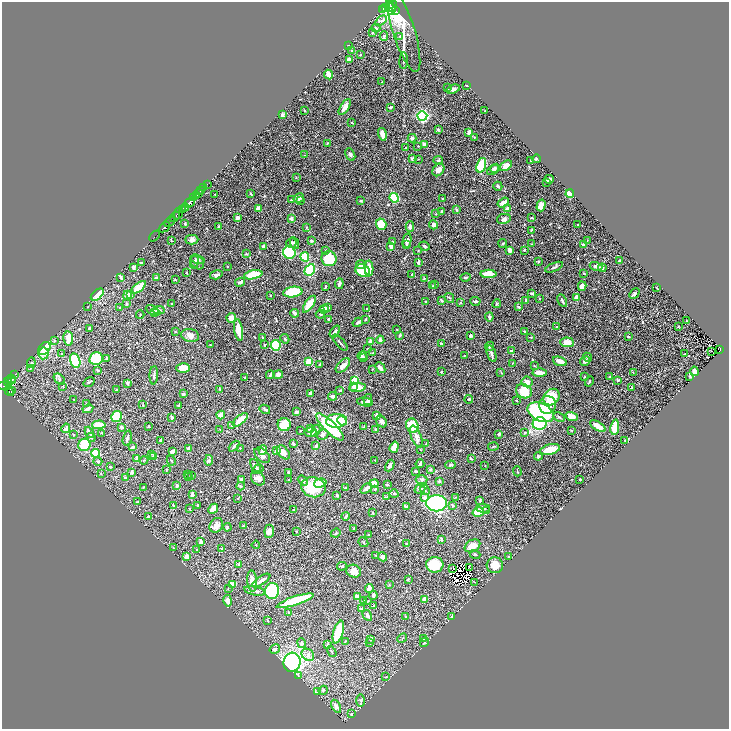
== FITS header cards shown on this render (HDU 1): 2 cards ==
NAXIS1  =                 1453
NAXIS2  =                 1453

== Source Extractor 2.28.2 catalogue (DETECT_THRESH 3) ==
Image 1453 x 1453 px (HDU 1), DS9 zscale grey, zoomed out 1/2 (1 PNG px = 2 x 2 image px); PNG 731 x 731 px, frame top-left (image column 1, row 1453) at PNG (2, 2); each listed source drawn as its Kron ellipse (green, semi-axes under 4 px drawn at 4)
Background 0.474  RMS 0.02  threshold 0.0596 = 3 sigma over >= 5 px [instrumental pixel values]
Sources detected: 641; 29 cannot appear on this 1/2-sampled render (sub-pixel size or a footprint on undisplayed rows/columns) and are neither listed nor drawn; of the other 612, the 500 brightest by FLUX_AUTO listed and drawn (112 fainter detections omitted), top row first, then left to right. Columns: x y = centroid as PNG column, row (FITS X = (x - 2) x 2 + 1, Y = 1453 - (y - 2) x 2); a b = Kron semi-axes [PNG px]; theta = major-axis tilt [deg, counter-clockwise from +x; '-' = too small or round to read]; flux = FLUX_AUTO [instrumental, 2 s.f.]
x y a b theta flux
389 4 4 2 - 470
385 7 4 2 - 240
390 7 6 2 -23 160
392 7 7 3 72 110
382 10 4 2 - 85
395 10 3 1 - 37
381 21 6 3 35 7.2
376 28 4 3 - 5.1
403 30 43 11 -72 120
372 33 4 3 - 4
384 36 4 3 - 4.8
400 36 3 3 - 2.9
348 45 2 2 - 2.9
352 50 3 3 - 2.8
360 55 3 2 - 3.5
349 59 4 3 - 30
404 61 8 2 87 5.3
329 74 5 3 - 48
382 82 2 2 - 1.8
466 85 2 2 - 2.2
448 87 4 3 - 3.4
453 89 7 4 19 15
345 107 9 4 57 24
390 107 4 3 - 5.2
304 111 3 2 - 3
485 111 2 2 - 3.2
282 115 3 2 - 12
422 116 5 4 - 490
352 123 3 3 - 3.4
438 130 4 4 - 5.1
469 132 4 3 - 19
382 134 6 3 -75 31
474 137 3 3 - 3
412 138 4 4 - 8.8
327 143 3 2 - 3.1
424 144 4 3 - 14
418 146 2 2 - 1.9
406 148 3 2 - 5.4
304 155 2 2 - 1.9
350 155 6 4 -63 9.5
413 158 3 2 - 14
419 159 2 2 - 2.5
536 159 4 3 - 5.2
438 160 5 3 - 4.8
531 160 2 2 - 2.5
481 165 7 4 71 140
506 166 6 4 37 27
495 168 5 4 - 7.1
438 170 7 5 51 21
493 170 7 4 32 8.1
296 177 3 2 - 1.8
549 179 5 2 - 15
547 182 3 2 - 3.2
207 184 4 2 - 41
498 186 5 3 - 6.3
204 188 2 2 - 63
201 191 3 2 - 200
198 194 3 1 - 320
215 194 2 2 - 3.1
251 194 3 2 - 6.2
570 194 4 4 - 61
196 195 3 2 - 350
194 198 2 2 - 170
299 198 5 4 - 10
394 198 5 4 - 160
442 198 3 2 - 2
291 200 2 2 - 4
300 200 3 2 - 2.7
361 201 2 2 - 4.4
503 202 6 3 33 27
189 203 6 2 40 1800
541 205 6 4 75 41
185 207 4 3 - 290
259 209 4 3 - 21
507 209 3 3 - 15
182 210 3 1 - 240
456 210 4 2 - 5.5
442 212 4 2 - 5.2
179 213 7 2 70 240
436 214 4 3 - 2.6
175 217 6 2 42 54
237 218 4 3 - 13
291 218 3 2 - 14
532 218 2 2 - 3
504 219 7 5 11 12
169 222 6 1 46 440
185 224 3 3 - 3.6
381 224 6 5 - 72
433 225 4 4 - 13
577 225 2 2 - 3.8
219 226 2 2 - 8.9
164 227 6 3 40 830
306 227 4 3 - 3.1
410 227 5 3 - 9.6
531 230 3 2 - 2.5
155 236 6 1 46 38
171 240 2 1 - 2.3
192 240 6 4 0 14
311 241 3 2 - 7.4
393 241 4 3 - 4.8
407 241 7 4 79 9.7
587 241 3 2 - 1.9
291 243 5 4 - 9.4
294 243 6 3 -64 12
503 243 4 2 - 4.5
407 244 4 3 - 3.8
531 244 2 2 - 2.2
584 245 3 3 - 9.2
264 246 4 3 - 17
391 246 3 3 - 25
424 246 5 3 - 8.4
326 250 3 2 - 2.1
509 250 4 3 - 13
524 250 3 2 - 3.2
418 251 3 3 - 1.9
289 252 6 6 - 270
246 254 3 2 - 3.4
305 257 5 4 - 140
329 259 7 7 - 140
198 260 7 4 -14 8.2
620 261 3 3 - 5.9
141 262 3 2 - 2.6
194 262 6 3 80 4.1
197 262 8 6 -51 12
418 262 4 2 - 11
539 262 2 2 - 3.9
361 265 4 3 - 12
227 266 2 2 - 3.4
596 266 6 4 -17 15
133 267 2 2 - 21
554 267 9 3 24 9.4
369 268 8 3 -88 48
602 268 4 3 - 11
310 270 6 5 - 170
362 270 7 6 - 150
187 273 2 2 - 4.7
584 273 3 2 - 3.9
412 274 2 2 - 2.7
489 274 8 3 -2 89
216 275 6 4 16 10
253 275 9 4 12 96
121 277 3 2 - 10
465 277 5 3 - 5.7
157 278 3 2 - 23
424 278 3 3 - 2.7
175 280 4 2 - 2.4
240 282 5 2 - 15
339 284 5 3 - 8.6
435 284 3 2 - 2.8
326 286 4 2 - 4.6
433 286 4 3 - 2.9
582 286 5 4 - 25
139 287 8 3 39 97
657 288 3 2 - 2.1
293 292 10 5 7 160
532 293 3 2 - 5.7
634 294 6 3 44 9.2
97 295 7 4 42 94
128 295 4 3 - 22
130 295 4 4 - 9.5
270 295 2 2 - 2.4
449 298 5 2 - 3.4
539 298 3 3 - 3.1
576 298 3 2 - 40
442 300 3 2 - 4.7
526 300 3 2 - 8.3
475 301 5 3 - 6.3
562 301 7 2 -63 9.4
425 302 3 2 - 4.4
461 303 3 3 - 2.4
126 304 4 3 - 7.2
172 304 3 2 - 3.6
309 304 10 3 56 76
497 304 4 3 - 3.8
88 306 2 1 - 1.9
328 307 4 3 - 7.1
519 307 3 2 - 5
120 308 3 2 - 2.3
324 309 5 4 - 33
367 309 3 2 - 2.2
152 310 7 3 -26 9.8
159 310 5 4 - 12
155 313 4 3 - 3.3
294 313 4 2 - 22
320 314 4 2 - 4.4
140 315 4 2 - 3.7
489 317 4 3 - 9.5
231 318 5 4 - 27
329 319 3 2 - 7.9
366 319 3 3 - 3.1
686 321 2 2 - 2.4
358 322 5 3 - 7.2
678 326 2 2 - 2.3
557 327 3 2 - 2.9
89 329 3 2 - 3.7
397 329 2 2 - 2.2
239 330 11 4 -82 68
335 331 6 3 53 17
524 331 3 2 - 3.7
175 332 3 2 - 3.2
190 335 9 6 -10 25
400 335 3 3 - 5.7
470 335 3 2 - 3.9
262 337 3 2 - 3.3
530 337 4 2 - 1.9
628 337 3 2 - 3.6
68 339 7 5 -83 46
285 339 5 3 - 4.8
380 340 4 4 - 9.8
54 341 3 3 - 4.5
371 341 4 3 - 16
567 342 7 5 -5 32
340 343 10 2 -48 7.6
441 343 3 3 - 4
210 345 3 2 - 2.4
264 345 3 2 - 2.9
276 345 5 5 - 140
490 346 5 3 - 3.5
44 348 7 5 50 130
368 349 4 2 - 2.2
720 349 3 2 - 34
512 351 3 2 - 4
712 351 3 1 - 3.5
44 353 6 5 - 27
372 353 3 2 - 2.6
62 354 3 2 - 2.2
491 354 8 3 -71 9.5
684 354 2 2 - 3.2
362 356 4 4 - 7.5
464 356 3 2 - 2
587 357 4 3 - 4.4
364 358 2 2 - 5.8
96 359 7 6 - 160
106 359 4 2 - 4
75 361 7 5 -74 310
560 361 7 3 -19 43
585 361 5 4 - 15
309 362 4 3 - 70
31 363 5 3 - 9.7
512 363 3 3 - 2.4
320 364 2 2 - 3
343 365 9 5 46 22
534 366 4 2 - 2.7
30 368 3 3 - 2.7
183 368 7 5 -2 44
380 368 6 3 -48 15
372 369 2 2 - 2.6
98 370 3 3 - 3
694 371 5 3 - 21
441 372 3 2 - 5.2
501 372 3 2 - 2.4
539 373 7 3 -4 50
633 373 4 2 - 1.9
15 374 2 1 - 26
278 374 5 4 - 16
154 375 9 3 86 9.4
270 375 4 3 - 8.8
690 376 3 3 - 3.2
585 377 3 2 - 2.5
610 377 2 2 - 3.2
11 378 3 2 - 370
245 378 2 2 - 5.2
59 379 6 4 -46 7.6
11 380 5 2 - 200
618 380 3 3 - 5.2
354 381 4 3 - 91
589 381 5 2 - 3
8 382 3 2 - 230
89 382 6 2 35 4.9
527 382 5 5 - 27
127 383 3 3 - 7.9
5 386 7 3 5 400
353 386 3 3 - 14
63 387 2 2 - 2.3
358 388 8 4 6 50
631 388 3 2 - 2.1
116 389 3 2 - 2.5
220 389 3 2 - 2.4
340 390 3 2 - 3.6
9 391 5 2 - 170
11 391 3 1 - 14
524 391 8 7 - 93
183 394 4 3 - 4.1
310 394 3 2 - 16
332 396 4 3 - 11
552 397 9 7 47 110
368 399 5 4 - 10
469 399 4 3 - 4.3
74 400 3 2 - 3.2
517 401 3 2 - 3
365 402 8 2 -9 9.7
87 403 3 2 - 1.9
143 405 3 2 - 2.6
178 405 3 2 - 3.5
548 405 9 8 - 41
88 409 5 3 - 14
265 409 5 2 - 6.8
297 412 4 3 - 15
541 412 14 9 -27 610
221 415 4 3 - 27
377 415 2 2 - 37
117 416 5 5 - 150
172 417 4 3 - 7.1
559 417 6 3 -25 5.4
572 417 6 4 -20 34
240 420 9 4 40 57
336 421 10 7 4 170
342 421 5 3 - 24
381 421 6 5 - 13
540 424 7 6 - 180
99 425 7 3 4 64
231 425 3 2 - 2.1
284 425 6 6 - 74
412 426 7 6 - 99
598 426 8 4 -30 44
121 427 3 3 - 13
148 427 2 2 - 4.5
330 427 18 6 -44 250
364 427 3 3 - 2.9
615 427 7 3 82 88
66 428 5 3 - 12
310 428 3 2 - 7.3
375 429 3 3 - 2.8
220 430 3 2 - 2.1
571 430 3 3 - 2.5
300 431 2 2 - 2
316 431 6 4 64 13
89 432 6 4 -67 8.2
310 432 6 4 13 13
102 433 3 2 - 1.9
524 433 3 3 - 4.5
323 434 6 4 30 11
499 434 3 2 - 8.3
73 435 2 2 - 4
91 437 5 3 - 5.4
416 437 12 5 -68 25
127 438 7 3 73 9.8
160 440 4 3 - 3.6
625 440 2 2 - 1.8
293 443 4 2 - 6.6
426 444 3 2 - 2.4
84 445 6 6 - 150
234 446 6 2 45 8.2
316 446 4 3 - 6.5
133 447 3 2 - 13
394 447 5 3 - 35
493 447 5 2 - 4.4
189 448 4 4 - 11
240 448 2 2 - 3.3
263 450 5 4 - 16
421 450 4 2 - 2
550 450 10 5 15 68
173 451 4 3 - 13
276 451 4 3 - 11
283 452 8 5 -48 23
95 453 4 4 - 96
152 454 3 3 - 2.6
262 455 9 6 -42 18
153 456 4 3 - 3.8
538 456 4 3 - 6.3
137 459 4 3 - 14
471 459 4 2 - 3.3
144 460 4 2 - 2.2
171 460 5 2 - 3.4
209 460 5 4 - 8.6
375 460 3 3 - 2.9
98 461 4 3 - 6.7
420 464 4 2 - 9.6
450 465 5 4 - 5.4
256 466 8 4 -62 12
390 466 6 3 63 13
485 466 2 2 - 2.7
110 467 3 2 - 4.4
258 469 6 4 33 7.5
430 469 4 4 - 4.4
166 470 4 2 - 2.6
415 471 3 2 - 6
517 471 5 2 - 2.4
132 472 2 2 - 29
288 472 2 2 - 9.7
101 474 3 3 - 2.4
187 474 2 2 - 3
191 475 3 2 - 1.9
125 477 3 3 - 2.5
188 477 2 2 - 1.9
258 478 8 6 -46 19
242 479 4 3 - 18
580 479 2 2 - 4
289 480 3 3 - 4.6
303 480 5 3 - 9.4
422 480 6 4 1 9.6
439 481 2 2 - 4
320 483 6 4 15 57
374 483 5 3 - 40
387 485 3 2 - 6.2
177 486 3 2 - 13
241 486 4 3 - 5.8
143 487 4 2 - 2.1
313 487 12 10 -15 130
345 488 3 2 - 2.6
366 488 6 3 39 14
375 489 3 2 - 2.6
420 489 5 4 - 9.5
425 490 5 3 - 4.5
394 494 4 3 - 5.7
192 495 3 3 - 12
337 495 3 3 - 5.4
386 497 3 2 - 1.9
456 497 3 3 - 2.5
238 498 2 2 - 4
424 498 4 3 - 16
480 500 4 3 - 5.8
138 502 2 2 - 4.5
437 503 10 8 0 350
197 505 2 2 - 4.7
452 505 4 3 - 4.2
174 506 4 4 - 4.3
406 506 4 2 - 8.4
483 508 7 4 -2 9.6
190 509 2 2 - 3.8
213 509 5 4 - 43
294 509 3 1 - 2.1
486 511 4 3 - 3.6
478 512 6 4 15 60
373 513 2 2 - 4
149 516 4 3 - 6.6
346 516 4 3 - 8.1
216 525 8 6 57 25
243 526 3 3 - 5.1
227 527 4 3 - 6.9
353 528 3 2 - 3
269 531 6 5 - 24
296 531 3 3 - 2.4
336 533 5 3 - 4.4
369 535 4 2 - 3.6
441 539 3 3 - 6.8
201 541 4 3 - 15
363 542 5 3 - 5.2
407 544 3 3 - 8.8
256 545 4 2 - 2.7
472 546 8 6 29 45
173 548 4 3 - 3.7
221 549 3 2 - 2.2
197 550 3 2 - 3.4
475 554 5 3 - 4.5
375 555 2 1 - 2.3
186 556 3 3 - 28
383 557 5 4 - 10
508 557 4 2 - 2.8
239 564 3 3 - 3.1
435 565 8 8 - 98
495 565 8 8 - 50
342 566 5 3 - 6.9
469 567 4 2 - 11
453 568 3 1 - 7.9
354 571 7 6 - 25
408 579 3 3 - 4.2
252 581 10 5 -85 30
261 581 10 3 33 26
474 582 3 2 - 1.8
233 584 4 3 - 19
389 585 3 3 - 3.1
228 588 3 2 - 2.5
369 588 4 2 - 27
254 591 10 3 -12 11
272 591 8 7 - 200
373 595 4 3 - 7.5
357 597 3 3 - 27
424 599 4 3 - 20
363 600 3 2 - 1.9
228 601 6 3 -78 26
295 601 19 4 18 170
368 601 3 3 - 2.3
374 606 3 2 - 3
361 609 4 3 - 5.8
289 613 3 3 - 3.8
367 615 6 3 -59 11
406 617 2 2 - 6
452 617 3 2 - 8.5
268 621 2 2 - 3.1
338 632 12 5 73 120
402 638 5 2 - 3.3
424 638 3 2 - 3
370 639 4 3 - 3.8
345 641 2 1 - 2.1
424 642 5 2 - 3
302 643 5 3 - 7.5
370 643 3 2 - 2.3
328 645 4 3 - 4.6
275 649 5 4 - 12
332 652 6 2 -60 3.4
308 655 7 5 -42 15
292 662 9 8 - 690
298 676 3 2 - 3
386 677 3 2 - 3.6
323 690 5 3 - 4
317 691 4 3 - 3.1
361 701 6 3 90 5.9
336 706 7 4 -60 19
351 713 3 3 - 3.5
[112 fainter detections neither listed nor drawn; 29 sub-pixel or undisplayed-footprint detections neither listed nor drawn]